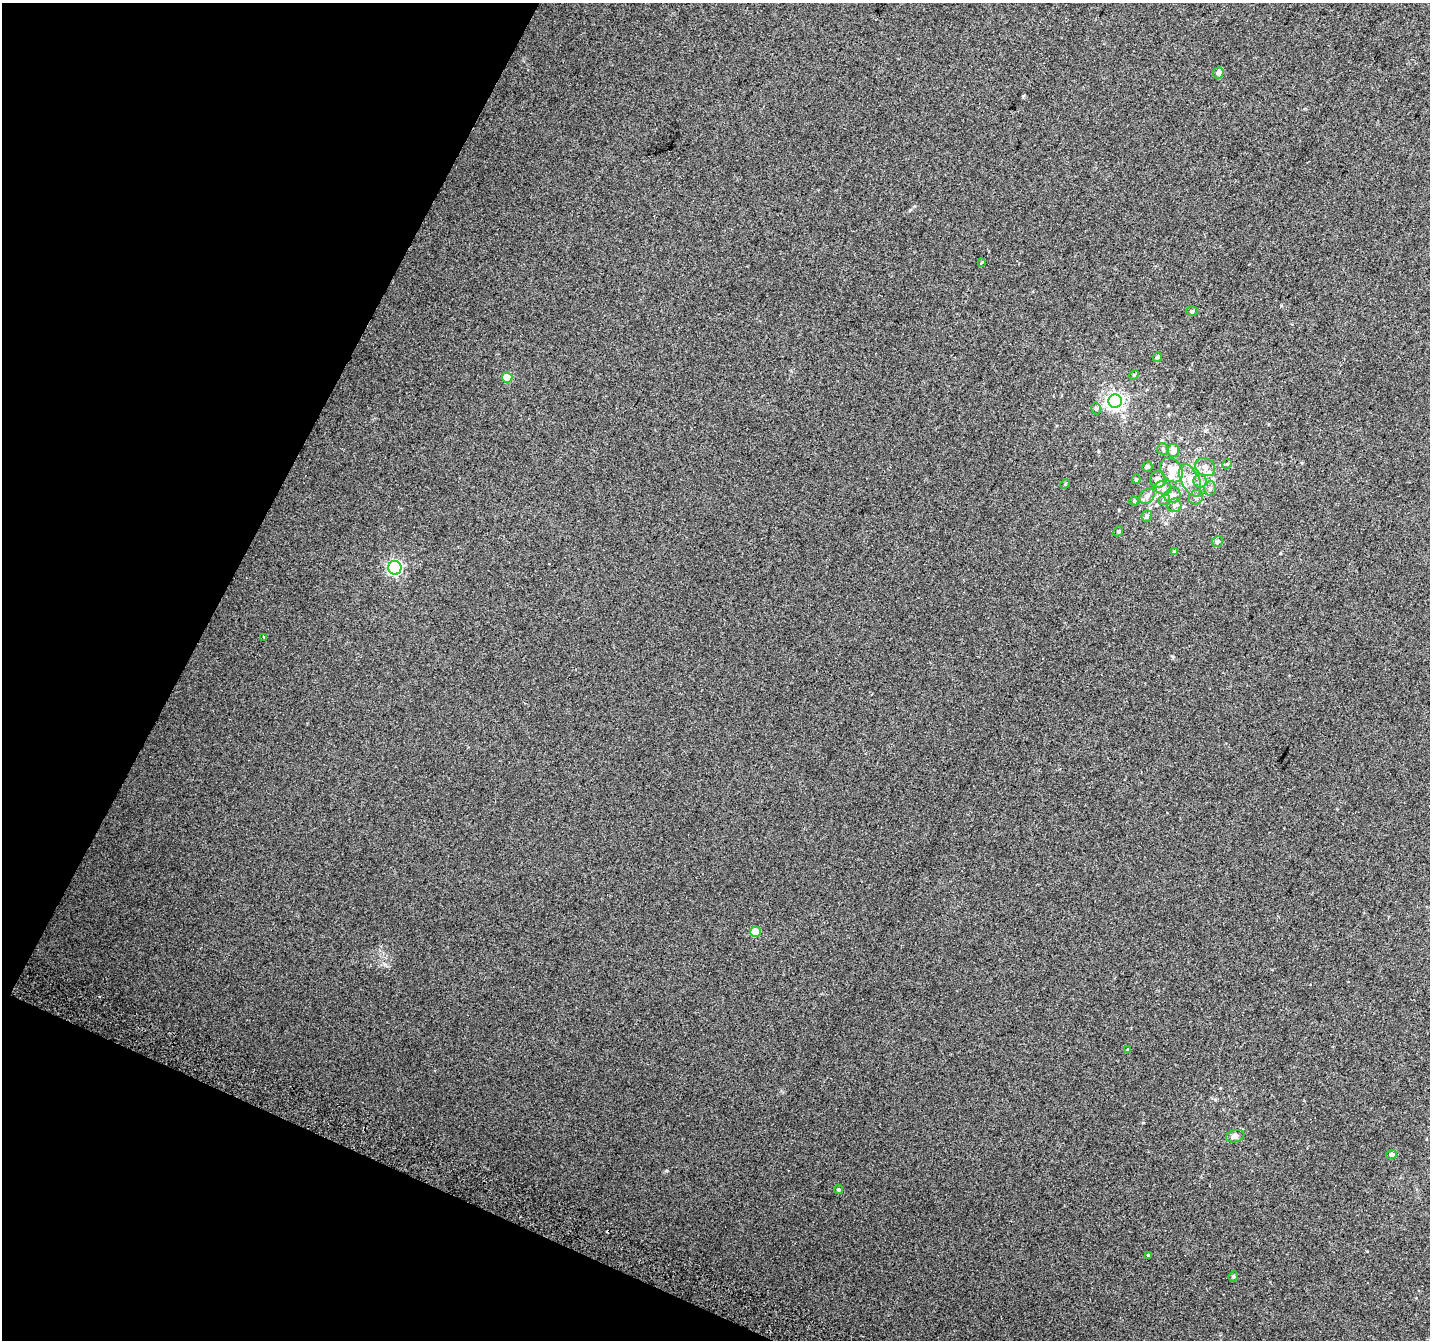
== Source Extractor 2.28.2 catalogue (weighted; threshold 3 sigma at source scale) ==
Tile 9 of 4 x 4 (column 1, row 3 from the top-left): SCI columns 28-1455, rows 1646-2983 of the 5758 x 5899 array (HDU 1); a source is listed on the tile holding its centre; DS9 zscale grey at full resolution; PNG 1432 x 1342 px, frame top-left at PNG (2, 3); each listed source drawn as its Kron ellipse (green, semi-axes under 4 px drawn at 4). Shown black and unused: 21% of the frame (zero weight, under 2 of 3 exposures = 2% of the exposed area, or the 3 px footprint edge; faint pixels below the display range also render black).
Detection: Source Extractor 2.28.2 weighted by HDU 2 'WHT'; one run over the whole footprint, this tile lists its part. Background 0.0817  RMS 0.014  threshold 0.0628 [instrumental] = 3 sigma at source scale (4.5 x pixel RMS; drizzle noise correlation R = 1.50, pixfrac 1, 0.0396/0.0396 arcsec/px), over >= 5 px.
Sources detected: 45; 1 cosmic-ray / hot-pixel residue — neither listed nor drawn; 4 inside a brighter listed object's ellipse — not listed separately; the other 40 listed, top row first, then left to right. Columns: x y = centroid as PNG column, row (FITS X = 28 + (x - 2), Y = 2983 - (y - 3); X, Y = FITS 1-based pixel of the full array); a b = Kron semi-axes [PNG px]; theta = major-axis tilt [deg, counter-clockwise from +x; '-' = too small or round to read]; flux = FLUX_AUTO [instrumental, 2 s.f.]
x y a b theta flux
1218 73 6 5 - 5.8
981 262 3 3 - 3.5
1192 311 6 5 - 2.1
1157 357 5 4 - 2.1
1134 375 5 3 - 1.4
507 378 5 5 - 34
1115 401 6 6 - 480
1096 408 6 5 - 2.3
1163 449 6 5 - 2.4
1173 451 6 6 - 9.6
1227 464 5 4 - 1.6
1147 466 5 5 - 2.8
1205 467 10 8 -32 8.6
1171 470 13 10 -52 16
1136 479 5 4 - 1.9
1158 479 8 8 - 6.6
1190 480 17 9 -65 16
1200 481 7 6 - 4.3
1065 484 5 4 - 1.5
1163 488 9 6 -13 5.5
1210 488 7 6 - 3.6
1172 495 8 7 - 7.2
1147 496 9 6 50 5.9
1196 497 7 6 - 4.8
1164 500 6 4 42 2.4
1134 501 4 4 - 1.4
1174 505 7 7 - 4.3
1147 516 6 5 - 2.3
1118 531 5 4 - 1.8
1217 542 6 5 - 3.2
1175 552 4 3 - 3.8
395 568 7 6 - 270
264 637 3 2 - 2.2
755 932 5 5 - 36
1128 1050 3 3 - 1.6
1235 1136 9 6 16 6.7
1392 1154 5 4 - 4.1
838 1189 4 4 - 1.8
1148 1256 4 3 - 1.9
1233 1276 5 4 - 1.7
Unlisted compact peaks at least as high as the median listed source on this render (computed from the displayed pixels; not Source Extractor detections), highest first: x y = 1023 96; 667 1171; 1281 306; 385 964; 910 210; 1119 510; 1143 1123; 1367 1251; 1280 553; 1215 1099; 1098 451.